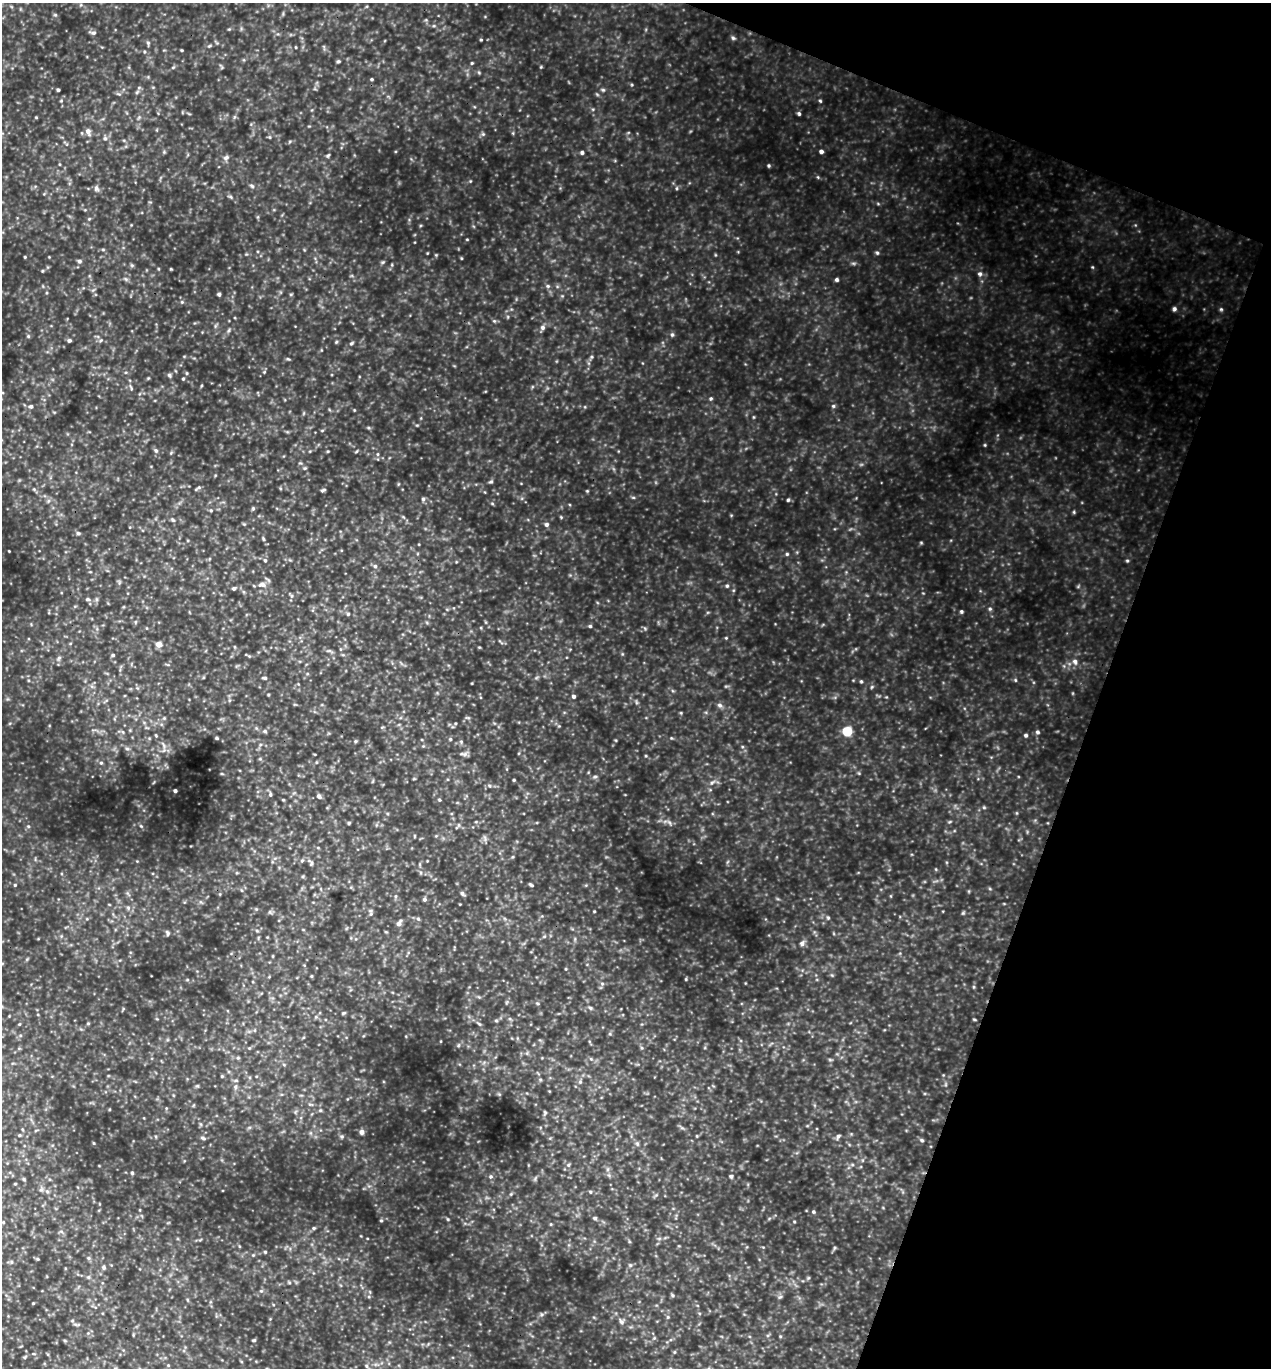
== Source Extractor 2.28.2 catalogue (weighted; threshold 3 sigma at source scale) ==
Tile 8 of 4 x 4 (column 4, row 2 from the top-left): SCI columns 4104-5372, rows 2758-4123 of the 5509 x 5495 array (HDU 1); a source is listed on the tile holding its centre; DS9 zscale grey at full resolution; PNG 1273 x 1370 px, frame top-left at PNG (2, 3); no overlay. Shown black and unused: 18% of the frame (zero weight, under 3 of 5 exposures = <1% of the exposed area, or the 3 px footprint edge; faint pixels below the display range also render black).
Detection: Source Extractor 2.28.2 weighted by HDU 2 'WHT'; one run over the whole footprint, this tile lists its part. Background 0.787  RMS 0.12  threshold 0.53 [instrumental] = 3 sigma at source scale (4.5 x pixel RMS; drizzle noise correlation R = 1.50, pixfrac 1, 0.05/0.05 arcsec/px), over >= 5 px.
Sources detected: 75; all 75 listed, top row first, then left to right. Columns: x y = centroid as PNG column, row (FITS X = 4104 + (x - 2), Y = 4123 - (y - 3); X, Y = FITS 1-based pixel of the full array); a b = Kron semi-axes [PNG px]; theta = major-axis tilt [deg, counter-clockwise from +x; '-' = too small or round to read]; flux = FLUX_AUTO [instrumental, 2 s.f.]
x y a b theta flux
93 33 7 5 0 21
733 38 6 4 -45 18
338 61 5 3 - 14
372 79 4 3 - 10
58 90 3 3 - 14
799 113 5 4 - 17
88 131 7 6 - 41
105 138 5 5 - 18
821 151 4 4 - 26
582 152 5 4 - 18
226 158 7 4 20 24
96 188 7 5 -48 24
25 257 3 3 - 9.2
79 261 5 4 - 19
980 274 6 5 - 24
837 279 5 4 - 17
219 294 4 4 - 20
1174 309 5 5 - 21
542 327 5 5 - 23
672 334 5 4 - 16
69 341 4 4 - 20
169 375 5 4 - 15
183 379 4 3 - 10
31 406 6 4 4 18
833 406 5 3 - 13
324 489 6 4 20 15
423 499 5 5 - 18
788 500 4 3 - 12
546 524 6 5 - 23
78 533 4 4 - 14
787 554 4 4 - 12
265 560 4 3 - 11
375 566 5 4 - 16
262 584 8 6 3 39
234 588 4 4 - 19
88 599 6 4 -20 17
990 609 5 3 - 13
961 611 5 3 - 13
590 626 4 3 - 12
159 644 5 5 - 83
113 655 4 4 - 13
1075 661 6 5 - 29
265 678 4 4 - 14
861 681 5 3 - 12
574 696 4 4 - 18
720 705 7 4 -44 22
265 731 5 3 - 12
847 731 5 5 - 430
1037 732 6 4 -27 18
1026 735 4 4 - 18
217 738 3 3 - 11
101 763 5 3 - 13
595 777 6 4 1 15
175 791 3 3 - 16
270 794 5 3 - 14
319 797 7 4 -62 21
349 823 4 4 - 12
15 885 3 3 - 9.3
531 885 6 3 -35 15
462 893 5 5 - 18
424 899 5 4 - 19
399 923 8 5 59 37
167 934 7 3 -81 16
802 943 7 5 80 32
362 1132 5 5 - 46
838 1136 5 5 - 20
203 1138 6 4 -44 14
922 1140 5 4 - 14
132 1173 4 4 - 13
731 1176 5 4 - 13
595 1218 5 4 - 16
381 1220 5 3 - 9.8
314 1228 4 4 - 13
104 1267 5 4 - 16
621 1322 7 5 -62 26
Unlisted compact peaks at least as high as the median listed source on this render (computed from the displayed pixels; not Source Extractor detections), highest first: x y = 877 253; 1221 309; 820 101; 727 586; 769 166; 1127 561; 985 445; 711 398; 545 1113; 1092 267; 222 774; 1015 680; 921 543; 603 90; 1074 512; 171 269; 548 286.